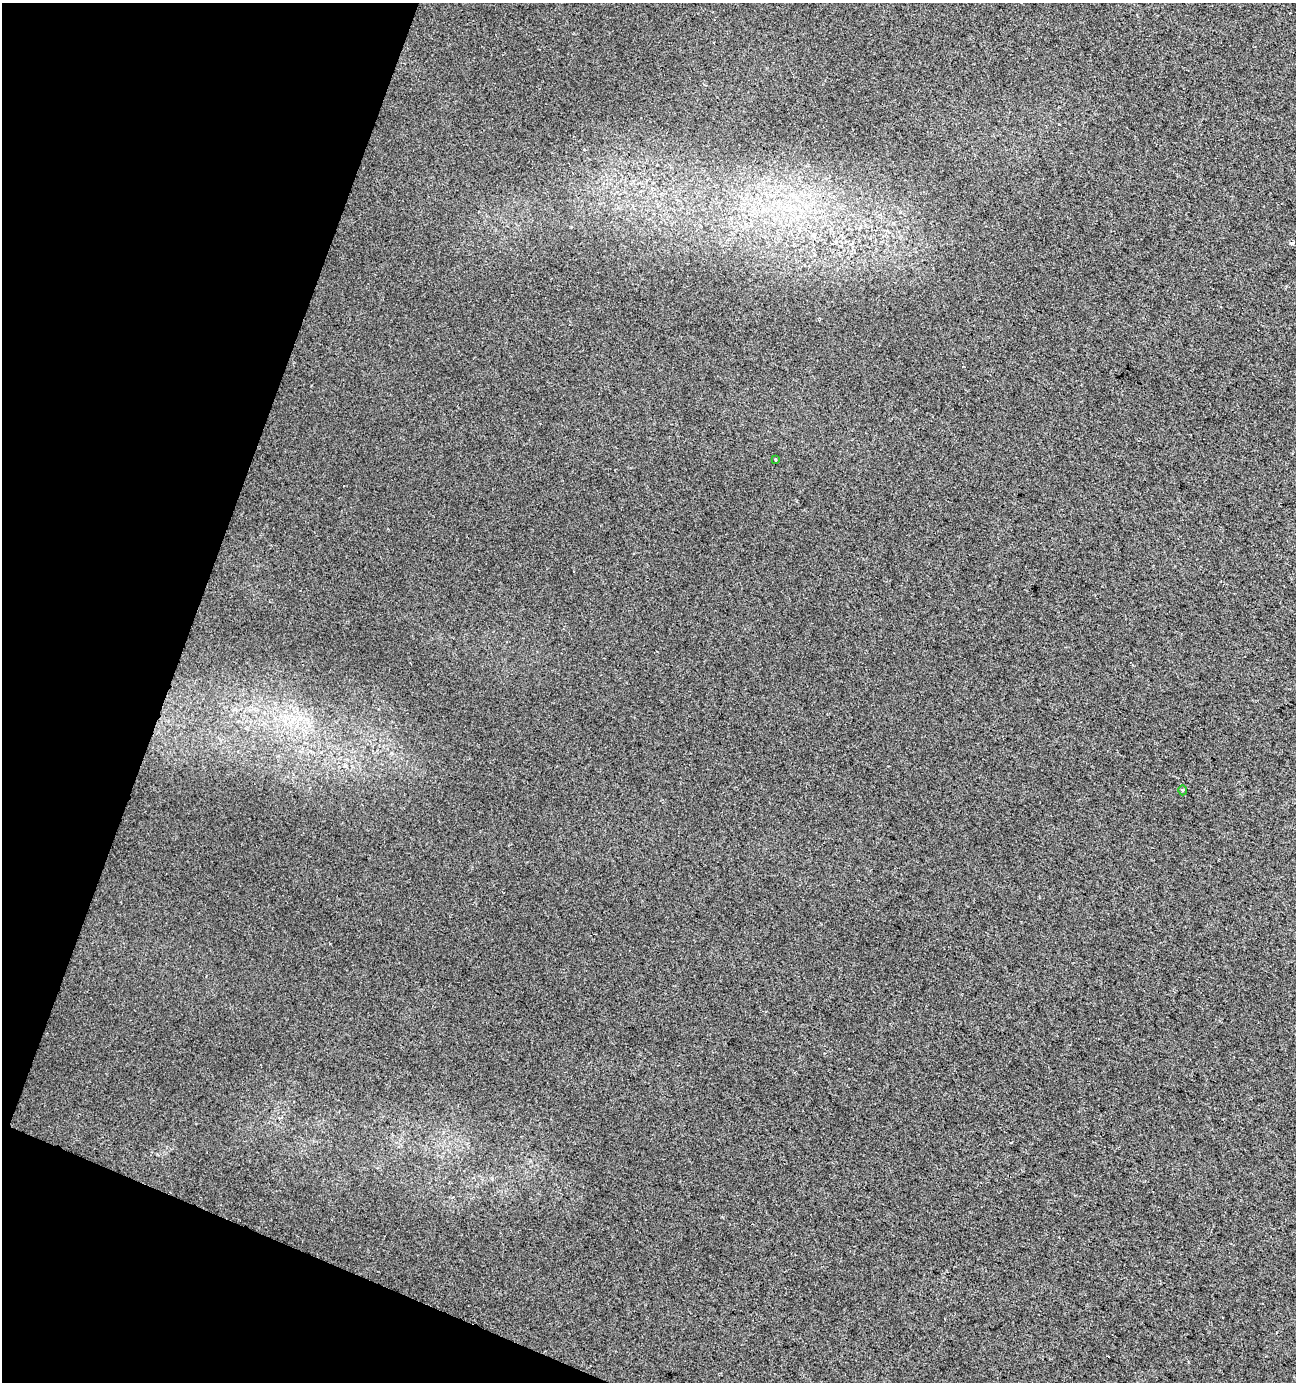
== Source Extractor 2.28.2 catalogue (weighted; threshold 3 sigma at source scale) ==
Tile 9 of 4 x 4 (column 1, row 3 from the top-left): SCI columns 212-1505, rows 1388-2767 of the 5665 x 5528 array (HDU 1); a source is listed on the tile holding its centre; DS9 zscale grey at full resolution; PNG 1298 x 1384 px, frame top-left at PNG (2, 3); each listed source drawn as its Kron ellipse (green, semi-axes under 4 px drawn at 4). Shown black and unused: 18% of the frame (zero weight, under 2 of 3 exposures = <1% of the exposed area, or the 3 px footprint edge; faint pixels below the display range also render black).
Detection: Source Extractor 2.28.2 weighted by HDU 2 'WHT'; one run over the whole footprint, this tile lists its part. Background 0.0287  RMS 0.0052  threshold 0.0234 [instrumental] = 3 sigma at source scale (4.5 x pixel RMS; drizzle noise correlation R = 1.50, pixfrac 1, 0.0396/0.0396 arcsec/px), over >= 5 px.
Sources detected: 4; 2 cosmic-ray / hot-pixel residue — neither listed nor drawn; the other 2 listed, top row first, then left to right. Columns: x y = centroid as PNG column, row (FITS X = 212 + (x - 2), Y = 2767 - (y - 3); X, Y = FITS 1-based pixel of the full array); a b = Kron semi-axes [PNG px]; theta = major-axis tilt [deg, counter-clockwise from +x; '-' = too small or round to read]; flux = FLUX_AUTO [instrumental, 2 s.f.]
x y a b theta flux
775 459 3 2 - 0.66
1183 790 5 3 - 0.56